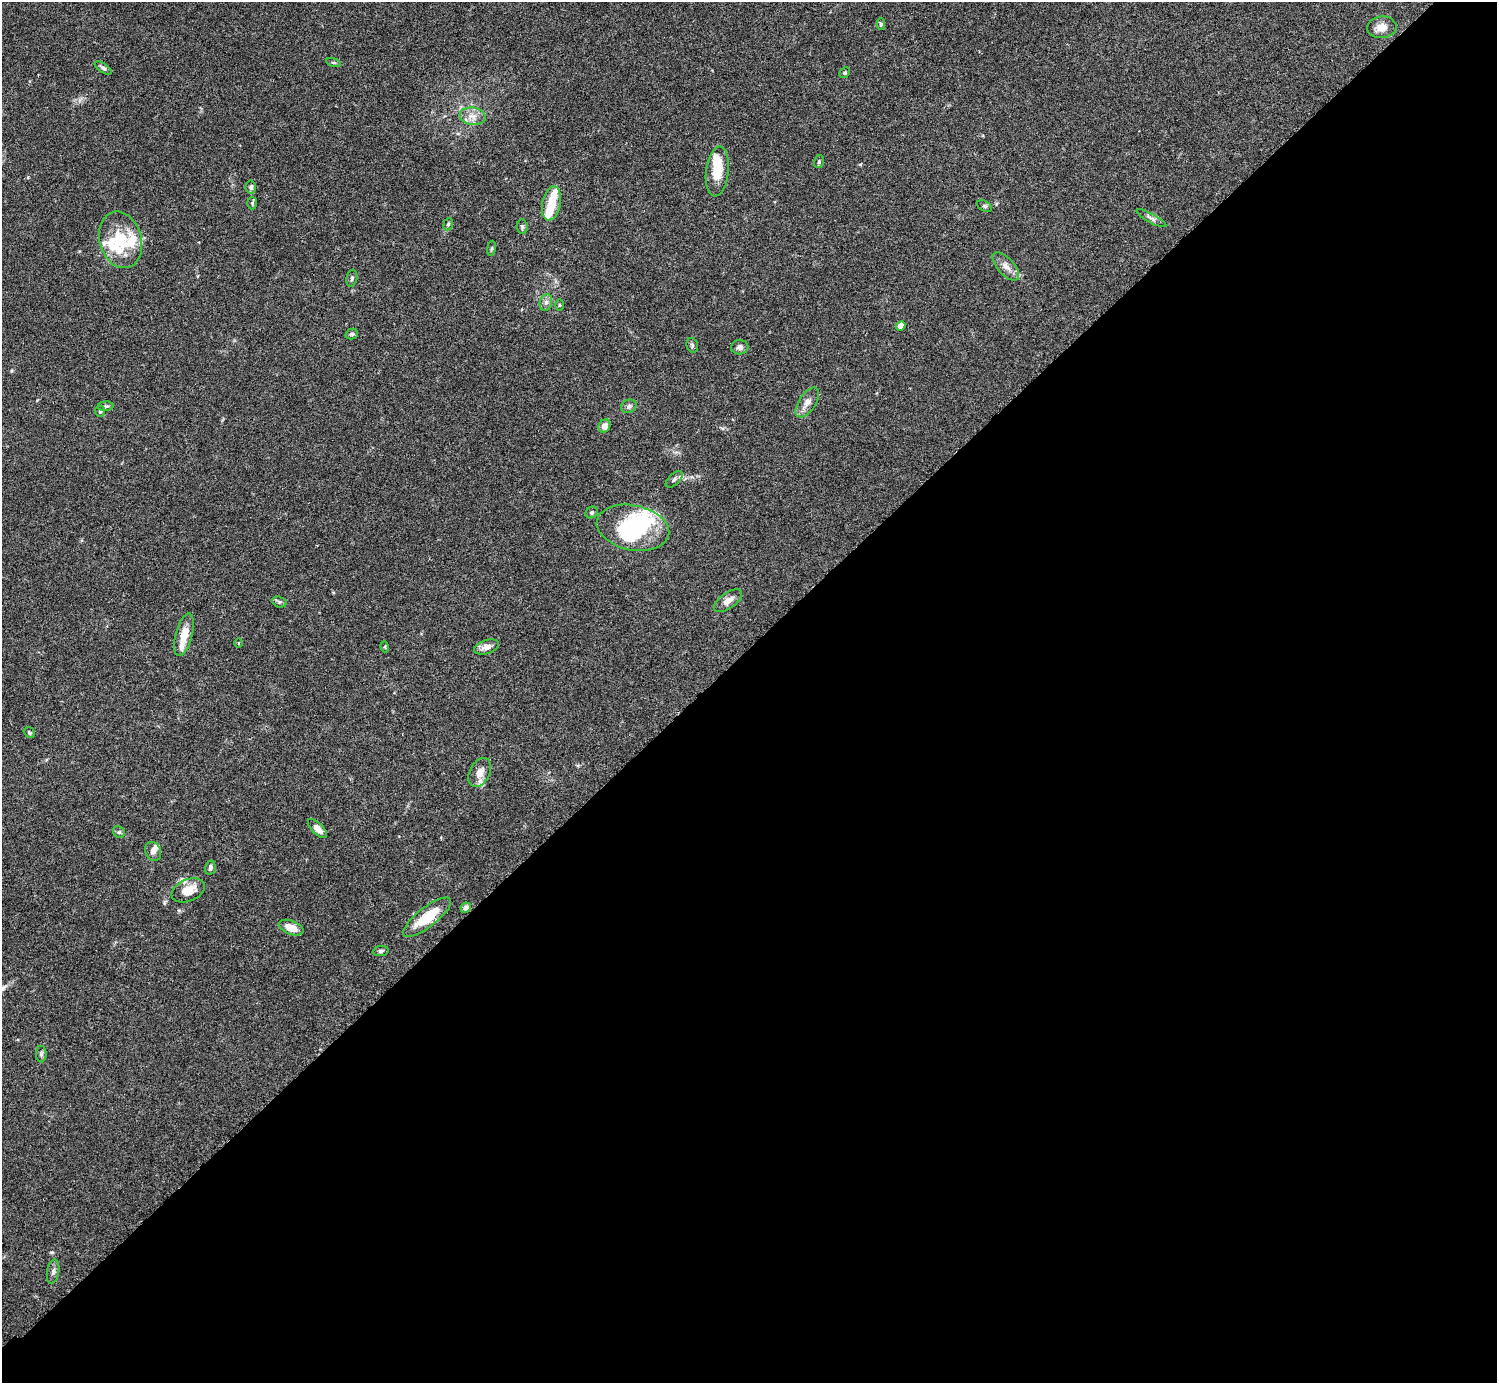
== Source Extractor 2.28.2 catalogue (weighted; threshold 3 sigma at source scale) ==
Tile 15 of 4 x 4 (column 3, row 4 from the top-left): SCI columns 3036-4530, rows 206-1586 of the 6074 x 6074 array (HDU 1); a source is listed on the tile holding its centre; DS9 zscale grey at full resolution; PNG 1499 x 1385 px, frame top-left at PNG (2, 2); each listed source drawn as its Kron ellipse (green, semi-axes under 4 px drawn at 4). Shown black and unused: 53% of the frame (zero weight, under 3 of 6 exposures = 3% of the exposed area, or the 3 px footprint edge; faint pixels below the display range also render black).
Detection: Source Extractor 2.28.2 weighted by HDU 2 'WHT'; one run over the whole footprint, this tile lists its part. Background 0.0198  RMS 0.002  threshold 0.00834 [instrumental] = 3 sigma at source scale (4.09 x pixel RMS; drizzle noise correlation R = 1.36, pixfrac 0.8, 0.05/0.05 arcsec/px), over >= 5 px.
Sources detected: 63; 4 inside a brighter object's white glare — neither listed nor drawn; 7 inside a brighter listed object's ellipse — not listed separately; the other 52 listed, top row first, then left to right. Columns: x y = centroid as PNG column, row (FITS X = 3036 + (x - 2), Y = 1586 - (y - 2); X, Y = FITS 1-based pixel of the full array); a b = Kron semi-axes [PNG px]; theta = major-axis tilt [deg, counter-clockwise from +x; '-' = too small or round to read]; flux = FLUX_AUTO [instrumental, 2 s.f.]
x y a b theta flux
881 24 6 4 -89 0.34
1382 27 14 11 6 2
334 63 8 3 -18 0.27
103 68 9 4 -33 0.49
845 73 6 5 - 0.26
473 116 13 8 -8 1.6
819 162 6 5 - 0.28
717 171 25 11 83 4.5
251 187 6 5 - 0.46
252 203 6 5 - 0.3
551 203 17 9 78 3.9
984 206 8 5 -27 0.33
1151 218 17 4 -29 0.73
448 224 6 4 67 0.33
522 227 7 5 -84 0.38
121 240 29 21 -74 7.2
491 248 7 4 81 0.27
1006 266 17 8 -48 1.5
352 278 8 5 79 0.39
546 302 8 6 74 0.66
560 305 5 3 - 0.17
901 326 5 4 - 2.2
352 334 6 5 - 0.42
692 345 7 5 -75 0.36
740 347 8 7 - 0.65
807 402 17 8 56 1.4
106 406 8 4 5 0.37
629 406 8 6 27 0.55
100 411 5 5 - 0.46
604 426 7 5 59 1.2
674 479 10 5 43 0.54
592 512 6 5 - 0.37
633 528 37 22 -11 13
728 601 16 8 35 1.5
279 602 7 5 -19 0.41
184 635 22 8 76 3
238 643 5 3 - 0.18
385 647 5 3 - 0.2
487 647 13 6 19 1.3
29 733 6 5 - 0.27
480 772 15 10 62 1.9
317 829 12 5 -45 1.4
119 832 6 5 - 0.32
153 851 10 8 -70 0.89
210 868 7 5 78 0.59
188 890 17 11 23 3.3
466 908 5 5 - 0.82
427 917 29 10 38 6
291 928 13 7 -21 2.6
381 951 8 5 8 0.43
41 1054 8 5 89 0.44
53 1272 12 6 80 0.69